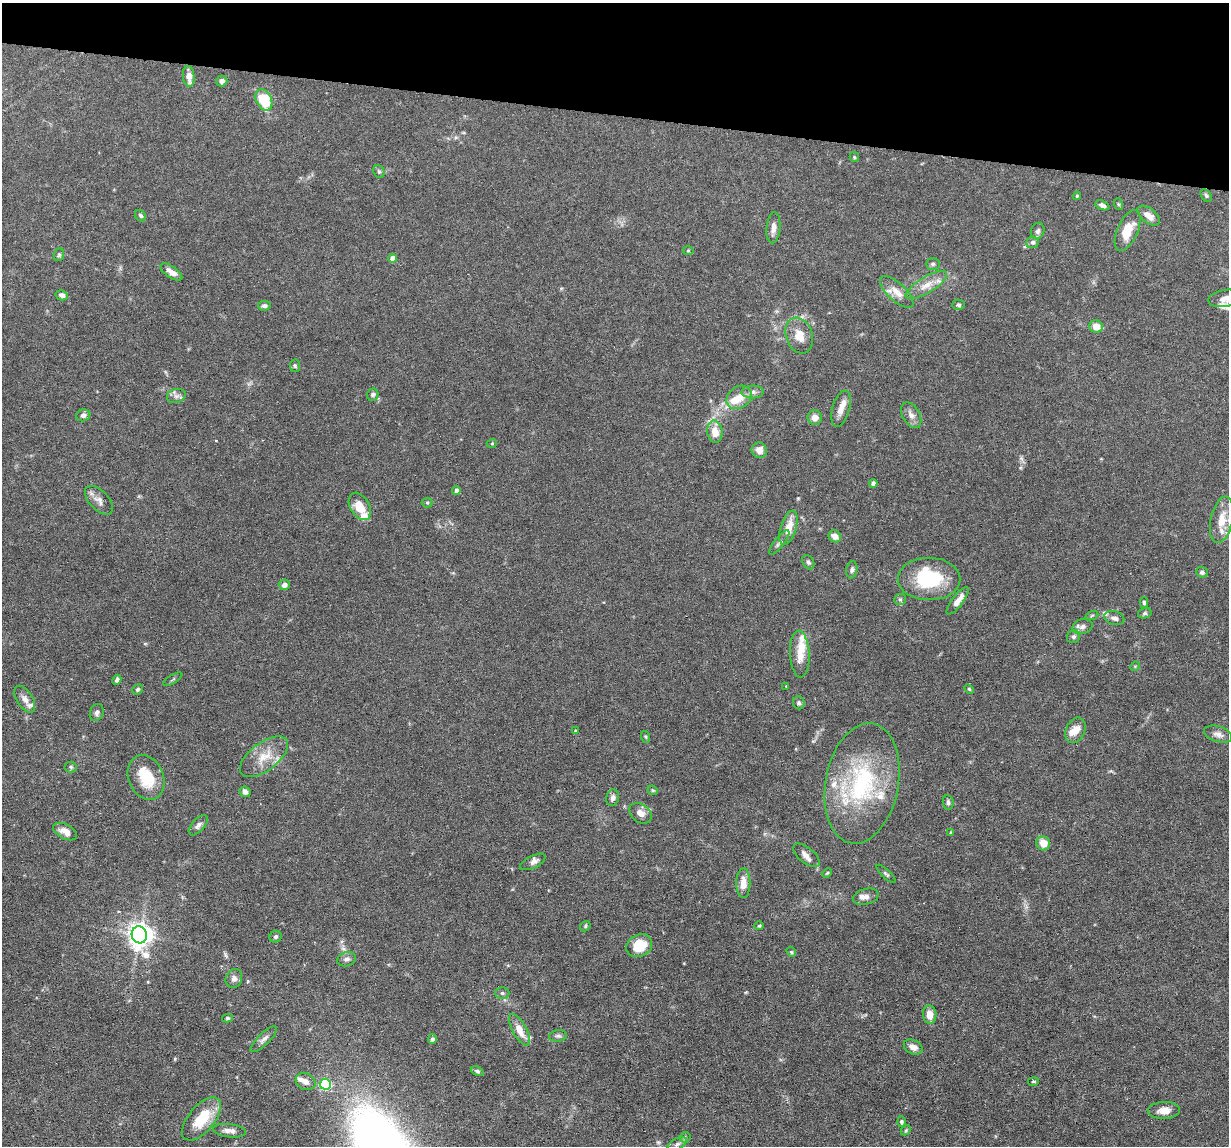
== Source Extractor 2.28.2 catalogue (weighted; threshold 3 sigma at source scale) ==
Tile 2 of 4 x 4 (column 2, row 1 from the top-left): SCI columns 1227-2453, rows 3548-4691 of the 4906 x 4927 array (HDU 1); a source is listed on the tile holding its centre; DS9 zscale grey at full resolution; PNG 1231 x 1148 px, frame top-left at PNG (2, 3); each listed source drawn as its Kron ellipse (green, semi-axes under 4 px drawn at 4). Shown black and unused: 10% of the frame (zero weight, under 3 of 6 exposures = <1% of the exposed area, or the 3 px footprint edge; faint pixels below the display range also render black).
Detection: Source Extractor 2.28.2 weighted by HDU 2 'WHT'; one run over the whole footprint, this tile lists its part. Background 0.0968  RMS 0.0042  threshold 0.0172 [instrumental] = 3 sigma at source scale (4.09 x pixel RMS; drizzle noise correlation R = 1.36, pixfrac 0.8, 0.05/0.05 arcsec/px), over >= 5 px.
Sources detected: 138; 16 inside a brighter listed object's ellipse — not listed separately; the other 122 listed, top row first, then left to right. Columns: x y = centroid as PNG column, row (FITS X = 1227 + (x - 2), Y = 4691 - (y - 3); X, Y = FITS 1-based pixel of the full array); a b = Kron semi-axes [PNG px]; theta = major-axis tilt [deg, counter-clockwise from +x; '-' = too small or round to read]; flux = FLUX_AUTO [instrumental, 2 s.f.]
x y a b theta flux
189 76 10 6 -84 3.6
222 81 6 5 - 1.4
264 100 11 7 -64 15
854 157 5 4 - 0.47
379 171 7 5 -68 0.7
1077 196 4 3 - 0.4
1206 196 7 5 -50 0.69
1118 204 6 4 -71 0.41
1102 205 7 4 -21 1.1
140 216 6 5 - 0.73
1149 216 13 7 -38 2.8
773 228 15 7 85 2.4
1128 230 22 10 66 7.7
1038 231 8 6 70 1.1
1032 242 6 6 - 1.1
688 251 5 3 - 0.37
59 255 6 5 - 0.59
393 258 4 4 - 3.6
933 264 7 5 1 0.78
171 272 12 5 -34 2.7
926 285 24 8 31 4.6
897 292 21 9 -43 4.3
62 295 6 5 - 1.5
1226 298 18 8 8 3.8
958 305 6 5 - 0.73
264 306 6 5 - 1
1096 326 7 6 - 4.2
799 336 18 13 -71 5.6
295 366 6 5 - 0.57
753 392 11 6 1 1.5
373 395 6 5 - 0.91
176 396 9 7 14 1.5
739 397 13 10 37 5.3
841 409 18 8 74 3.2
83 415 7 6 - 1.5
911 415 14 8 -60 2.4
815 417 7 7 - 2.9
715 432 11 7 -82 5.4
492 443 5 3 - 0.3
759 450 8 7 - 2.8
873 483 4 4 - 0.91
456 491 4 4 - 2
99 500 18 9 -47 2.7
427 503 5 5 - 0.49
360 506 15 9 -60 6.8
1222 520 23 11 78 7
788 528 18 8 73 6.1
835 536 6 5 - 3
779 542 15 5 52 1.2
808 562 7 5 -61 0.89
852 570 8 5 82 1
1202 572 6 5 - 1
929 579 31 21 0 22
284 585 5 5 - 1.7
900 599 6 5 - 0.74
958 601 16 5 53 3.1
1144 602 5 4 - 0.64
1145 613 7 5 15 0.7
1092 615 6 4 20 0.53
1114 618 10 6 -15 1.9
1083 627 10 7 14 1.8
1074 637 7 6 - 1
800 654 23 10 -87 5.3
1135 666 5 4 - 0.42
173 679 11 2 31 0.52
117 680 5 4 - 0.89
786 686 2 2 - 0.23
137 689 5 5 - 0.76
969 689 6 3 -45 0.45
25 699 15 8 -58 2.4
799 703 6 6 - 0.71
97 712 9 6 70 1.3
1075 730 13 9 66 4
575 731 3 2 - 0.29
1218 734 14 8 -17 2
646 737 6 4 -71 0.43
264 757 28 14 37 7.9
71 767 6 5 - 0.64
146 777 23 17 -67 11
862 783 61 36 79 46
653 790 5 4 - 0.48
245 792 6 5 - 1.5
613 798 8 6 76 1.4
948 802 7 5 -84 0.92
641 813 12 9 -38 2.9
198 825 12 6 48 1.5
65 832 13 7 -28 3
951 832 4 3 - 0.48
1043 843 7 6 - 4.8
806 855 16 7 -40 2.4
533 862 14 6 26 1.7
827 873 5 4 - 0.46
886 874 12 4 -44 0.77
743 883 15 7 90 4.2
866 897 13 7 15 2.2
585 926 5 4 - 0.55
759 926 4 4 - 0.46
139 935 8 7 - 340
276 937 6 5 - 0.81
639 946 13 11 28 8.9
791 952 5 4 - 0.52
347 959 9 7 18 1.5
234 978 10 8 68 1.6
502 993 7 6 - 0.86
930 1015 9 6 -85 3.8
228 1018 5 4 - 0.53
519 1030 17 7 -61 4.9
558 1036 9 5 8 0.99
264 1039 17 5 45 1.7
432 1039 5 4 - 0.76
913 1047 10 7 -25 2.4
477 1071 7 4 -23 0.79
306 1081 10 8 -27 2.2
1033 1082 5 3 - 0.6
325 1084 5 5 - 33
1164 1110 16 8 2 3.5
201 1119 26 13 50 12
901 1122 5 4 - 0.73
906 1130 6 4 45 0.49
229 1131 16 6 -6 2.1
685 1137 5 5 - 0.62
677 1144 10 5 32 1.3
Isophote crosses this tile's border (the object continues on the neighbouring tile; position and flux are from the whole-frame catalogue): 1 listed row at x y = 1226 298